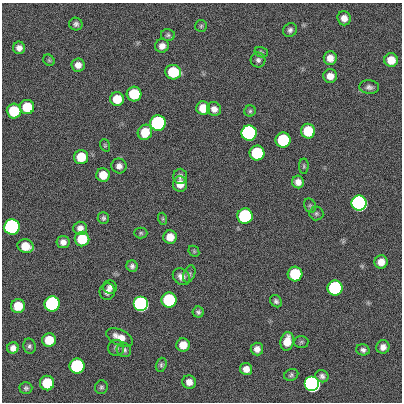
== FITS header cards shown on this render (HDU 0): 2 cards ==
NAXIS1  =                  400
NAXIS2  =                  400

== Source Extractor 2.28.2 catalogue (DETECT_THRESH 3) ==
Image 400 x 400 px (HDU 0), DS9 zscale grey, 1 PNG px = 1 image px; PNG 404 x 404 px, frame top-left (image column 1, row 400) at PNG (2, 3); each listed source drawn as its Kron ellipse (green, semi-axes under 4 px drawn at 4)
Background 0.706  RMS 34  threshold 101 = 3 sigma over >= 5 px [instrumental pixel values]
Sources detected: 87; all 87 listed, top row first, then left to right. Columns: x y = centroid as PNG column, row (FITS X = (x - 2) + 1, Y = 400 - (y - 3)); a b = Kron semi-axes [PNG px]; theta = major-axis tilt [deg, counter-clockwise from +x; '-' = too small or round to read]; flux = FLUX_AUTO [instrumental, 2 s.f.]
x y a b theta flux
344 18 7 6 - 1.6e+04
76 24 7 6 - 6.5e+03
201 26 6 6 - 3.6e+03
290 30 7 6 - 7.0e+03
168 35 7 6 - 5.0e+03
162 46 7 6 - 1.3e+04
19 48 6 6 - 1.2e+04
261 52 7 5 -18 3.6e+03
330 58 7 6 - 1.9e+04
49 60 6 5 - 3.0e+03
258 60 7 7 - 7.0e+03
391 60 7 7 - 3.2e+04
78 65 7 6 - 1.4e+04
173 72 8 7 - 1.2e+05
330 76 7 6 - 1.9e+04
369 87 10 7 -6 8.7e+03
134 94 7 7 - 1.2e+05
117 99 7 7 - 4.7e+04
27 107 7 7 - 7.3e+04
203 108 7 7 - 3.9e+04
214 109 7 6 - 1.4e+04
14 111 7 7 - 1.2e+05
250 111 5 5 - 4.2e+03
158 123 7 7 - 1.0e+06
308 131 7 7 - 9.1e+04
145 132 8 7 - 5.0e+04
249 133 7 7 - 3.5e+06
283 140 7 7 - 2.1e+05
105 145 6 4 -70 3.4e+03
257 153 7 7 - 2.1e+05
81 157 7 7 - 5.7e+04
119 166 8 7 - 1.1e+04
304 166 8 5 88 3.8e+03
103 175 7 6 - 3.4e+04
180 176 7 7 - 8.2e+03
298 182 6 6 - 1.4e+04
180 184 7 7 - 2.4e+04
359 203 7 7 - 1.1e+07
310 206 7 5 -68 4.2e+03
316 213 7 7 - 4.9e+03
245 216 7 7 - 5.4e+05
103 218 6 6 - 5.0e+03
163 219 6 4 -72 3.1e+03
12 227 7 7 - 2.9e+06
80 228 7 6 - 1.3e+04
141 233 6 5 - 3.8e+03
170 237 7 6 - 2.8e+04
82 239 7 7 - 7.7e+04
63 242 6 6 - 1.3e+04
25 246 8 6 -17 3.7e+04
194 251 6 5 - 3.1e+03
381 262 6 6 - 2.1e+04
132 266 6 5 - 6.7e+03
189 274 9 5 67 5.7e+03
295 274 7 7 - 1.4e+05
181 277 9 7 -42 1.4e+04
110 287 7 6 - 8.9e+03
335 288 7 7 - 5.7e+05
107 292 8 7 - 1.0e+04
169 300 7 7 - 3.1e+05
276 301 7 5 -50 6.0e+03
52 304 8 7 - 6.1e+05
141 304 7 7 - 2.1e+06
18 306 7 7 - 4.9e+04
198 312 5 5 - 5.1e+03
120 337 14 7 -24 2.5e+04
49 340 7 7 - 4.7e+04
287 341 9 6 79 3.4e+04
301 342 7 6 - 4.2e+03
183 345 7 6 - 2.8e+04
29 346 7 6 - 5.5e+03
383 347 7 6 - 1.2e+04
13 348 6 5 - 1.2e+04
116 348 8 8 - 7.1e+03
257 349 6 6 - 1.3e+04
124 350 7 7 - 6.5e+03
363 350 7 5 -15 7.0e+03
161 365 7 5 72 4.5e+03
77 366 7 7 - 5.2e+05
246 369 6 6 - 1.6e+04
291 375 7 5 22 4.8e+03
322 376 7 6 - 7.5e+03
189 382 7 6 - 1.6e+04
47 383 7 7 - 9.8e+04
312 384 7 7 - 5.5e+06
101 387 7 6 - 5.0e+03
26 388 6 6 - 4.6e+03